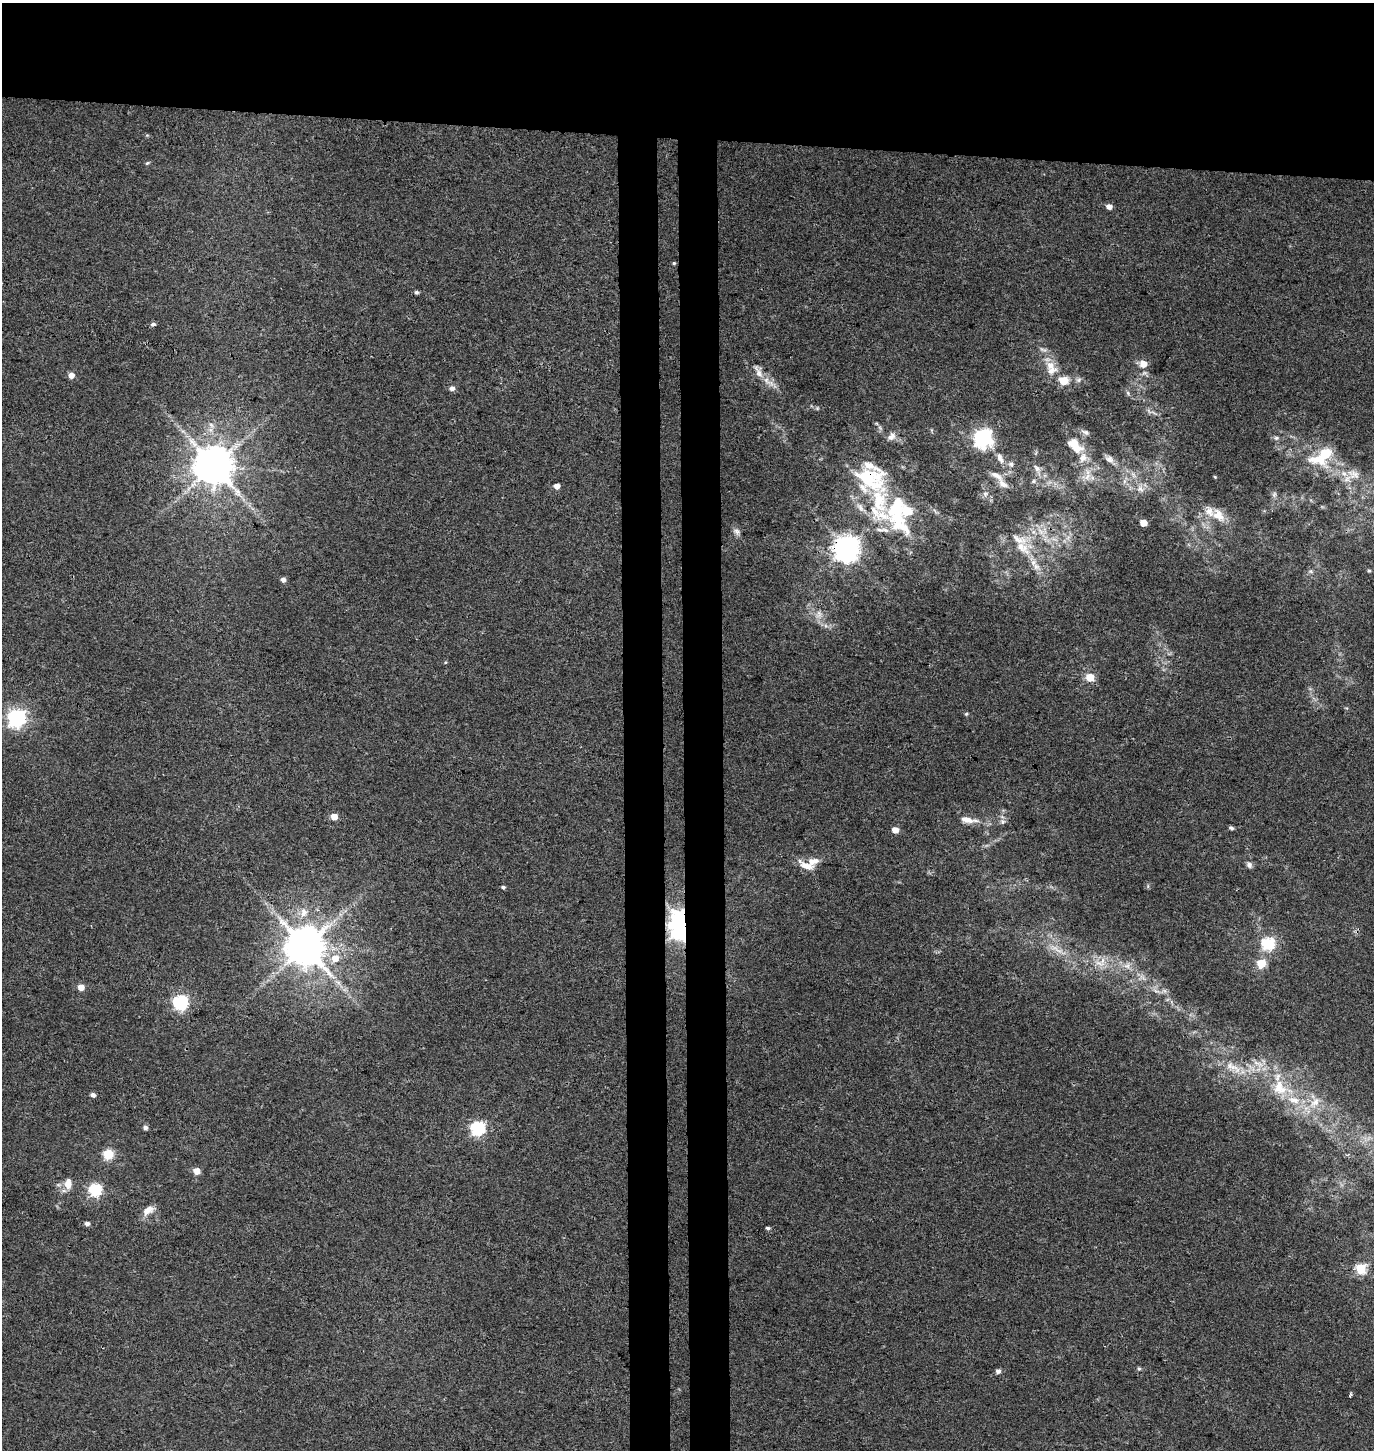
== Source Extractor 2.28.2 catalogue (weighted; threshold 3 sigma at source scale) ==
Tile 2 of 3 x 3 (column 2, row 1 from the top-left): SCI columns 1644-3015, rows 2908-4355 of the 4656 x 4358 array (HDU 1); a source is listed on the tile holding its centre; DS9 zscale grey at full resolution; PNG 1376 x 1452 px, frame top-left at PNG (2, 3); no overlay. Shown black and unused: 15% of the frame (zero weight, under 3 of 4 exposures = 5% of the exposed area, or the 3 px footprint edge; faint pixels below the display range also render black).
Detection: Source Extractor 2.28.2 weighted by HDU 2 'WHT'; one run over the whole footprint, this tile lists its part. Background 0.0326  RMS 0.0041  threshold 0.0183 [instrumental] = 3 sigma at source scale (4.5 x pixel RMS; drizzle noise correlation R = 1.50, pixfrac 1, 0.0396/0.0396 arcsec/px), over >= 5 px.
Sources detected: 102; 1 too faint to see at this stretch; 1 inside a brighter object's white glare — not listed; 12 inside a brighter listed object's ellipse — not listed separately; the other 88 listed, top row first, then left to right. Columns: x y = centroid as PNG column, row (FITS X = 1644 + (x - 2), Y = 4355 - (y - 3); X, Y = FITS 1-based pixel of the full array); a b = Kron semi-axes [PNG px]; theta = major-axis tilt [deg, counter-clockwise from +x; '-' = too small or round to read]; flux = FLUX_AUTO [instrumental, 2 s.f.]
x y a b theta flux
147 163 6 4 43 0.49
1109 207 5 5 - 2.4
674 263 4 4 - 0.45
416 292 4 4 - 0.91
153 324 6 4 17 1
1143 364 6 6 - 4.6
1051 368 22 15 -68 7.6
71 375 5 5 - 3
1079 380 8 7 - 1.2
1063 381 5 5 - 16
769 382 30 7 -37 4.4
452 388 6 5 - 1.7
1128 393 7 4 -47 0.85
817 408 6 4 -46 0.55
211 425 8 5 -37 1.4
1085 432 12 6 -19 1.5
892 436 12 8 52 2.2
983 438 7 7 - 150
1276 438 7 5 -20 0.88
1075 446 27 14 -46 9.1
1324 455 19 10 35 21
1000 458 16 7 -67 3.1
1109 459 12 9 -26 2.2
1011 464 8 6 -56 1.3
214 466 10 10 - 1300
1037 468 15 8 -52 2.6
1353 474 20 12 -26 5.9
1087 476 16 8 20 3.6
1215 477 3 3 - 0.41
1033 481 7 5 22 0.79
1003 484 17 9 -37 3.1
557 486 4 4 - 2.8
1140 489 10 8 -34 2.4
985 494 8 7 - 1.4
1274 494 9 5 70 0.95
879 501 61 23 90 31
907 511 6 6 - 19
1218 515 21 13 -49 6.5
1143 523 5 5 - 6.5
1041 531 11 6 -46 2.6
737 532 11 7 -39 1.5
1023 548 25 13 -40 8.4
846 549 8 8 - 460
1036 567 11 8 -28 2.5
1369 571 5 4 - 0.54
283 580 5 5 - 1.7
819 614 12 8 85 2.9
445 662 5 3 - 0.42
1090 677 5 5 - 12
966 714 5 4 - 0.59
16 718 7 7 - 150
334 817 5 5 - 5.2
967 819 17 7 -14 3.9
1003 822 7 7 - 1.2
1231 828 5 4 - 0.95
895 830 5 5 - 4
1249 865 9 6 -59 1.4
806 866 23 9 -22 4.7
503 887 4 4 - 0.71
304 912 16 11 76 4.9
682 925 12 9 -85 530
1268 944 6 6 - 55
305 947 11 10 - 1500
335 958 8 8 - 4.8
1099 963 18 7 -14 4.4
1261 963 5 5 - 16
1127 965 10 8 8 2.5
81 987 5 5 - 4.8
1164 991 8 5 -30 1.2
180 1002 7 6 - 79
1258 1064 18 7 -23 3.8
1233 1067 26 9 -30 6.5
1279 1088 23 19 -61 13
93 1095 5 4 - 1.4
1315 1102 19 10 45 6
145 1128 5 4 - 1.2
477 1128 6 6 - 73
108 1154 5 5 - 26
197 1171 5 5 - 4.4
68 1184 13 9 87 4.1
95 1190 6 6 - 46
148 1210 16 9 31 3.4
87 1224 5 4 - 1.4
768 1228 5 4 - 0.74
1361 1269 5 5 - 32
1139 1369 5 4 - 0.65
998 1371 6 5 - 1.4
1350 1394 5 3 - 0.61
Overlapping masked pixels (flux is a lower limit): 2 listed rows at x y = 846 549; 682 925